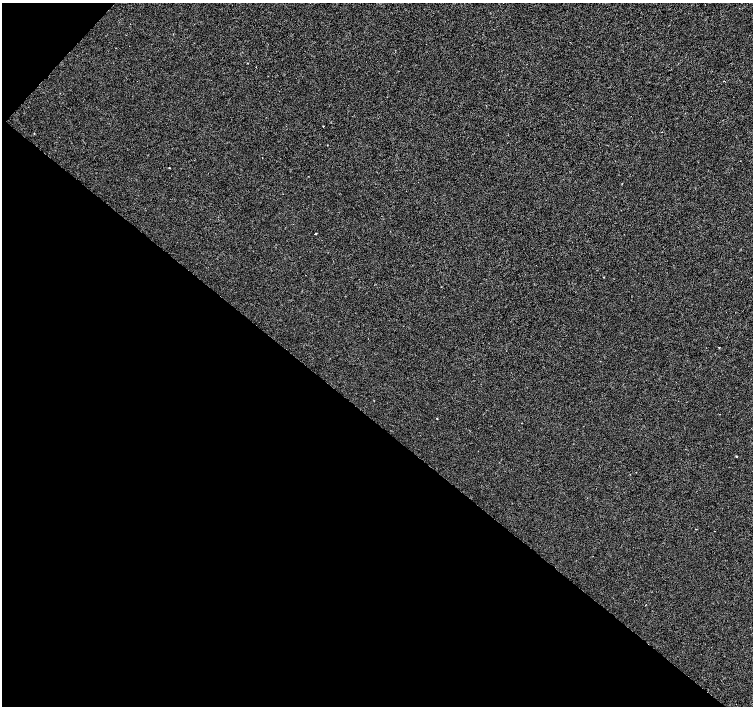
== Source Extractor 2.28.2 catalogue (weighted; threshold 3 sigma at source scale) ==
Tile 9 of 4 x 4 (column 1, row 3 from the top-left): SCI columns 7-1508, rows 1641-3047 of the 6016 x 6029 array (HDU 1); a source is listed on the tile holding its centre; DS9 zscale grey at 2 x 2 block average (1 PNG px = mean of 2 x 2 image px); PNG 755 x 708 px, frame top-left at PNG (2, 3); no overlay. Shown black and unused: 42% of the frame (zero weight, under 2 of 3 exposures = <1% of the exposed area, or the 3 px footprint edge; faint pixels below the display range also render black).
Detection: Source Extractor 2.28.2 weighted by HDU 2 'WHT'; one run over the whole footprint, this tile lists its part. Background 2.22e-04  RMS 0.0026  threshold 0.0116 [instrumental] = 3 sigma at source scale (4.5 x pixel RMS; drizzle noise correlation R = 1.50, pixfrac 1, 0.0396/0.0396 arcsec/px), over >= 5 px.
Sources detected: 8; all 8 listed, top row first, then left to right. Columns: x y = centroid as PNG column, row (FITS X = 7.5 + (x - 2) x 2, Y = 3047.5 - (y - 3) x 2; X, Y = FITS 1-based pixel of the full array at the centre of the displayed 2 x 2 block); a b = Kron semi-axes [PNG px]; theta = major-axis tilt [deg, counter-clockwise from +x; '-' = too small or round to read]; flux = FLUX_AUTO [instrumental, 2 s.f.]
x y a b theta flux
724 81 2 2 - 0.39
323 126 2 2 - 0.86
169 168 2 2 - 0.43
315 234 2 2 - 1.4
604 277 3 2 - 0.24
437 418 2 2 - 0.5
736 456 2 2 - 0.61
696 529 2 2 - 0.37